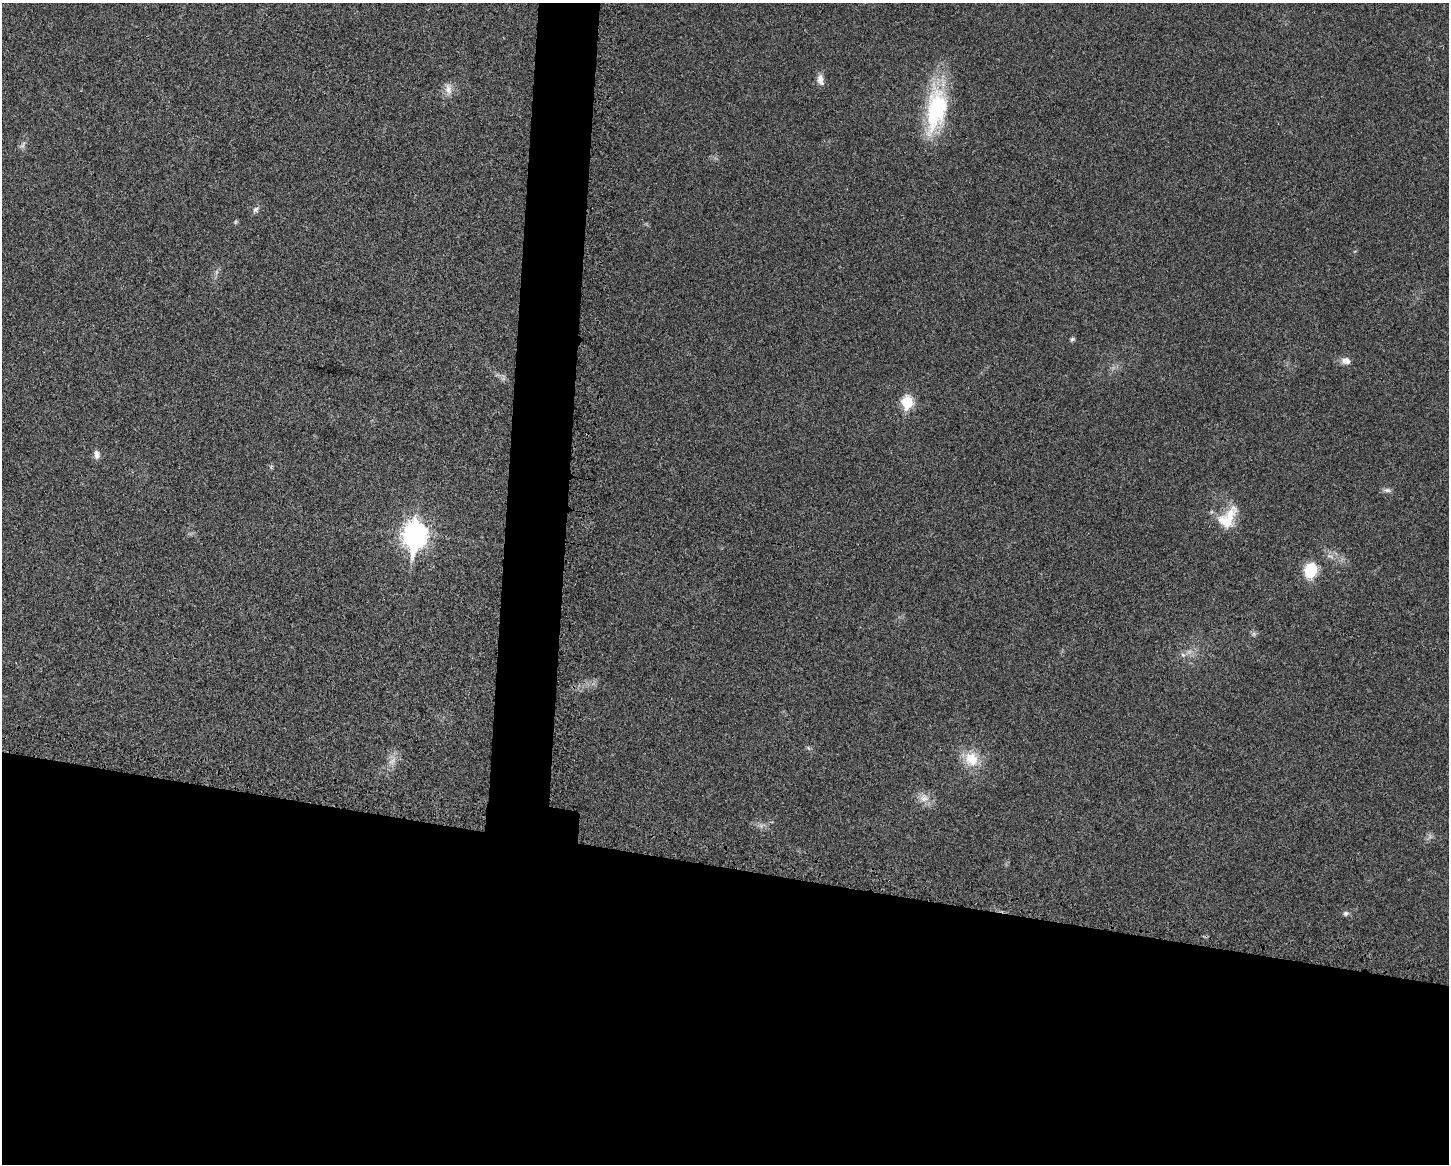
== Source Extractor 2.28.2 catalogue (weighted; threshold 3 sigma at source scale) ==
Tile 11 of 3 x 4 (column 2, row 4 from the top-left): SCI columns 1672-3118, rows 34-1195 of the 4705 x 4716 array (HDU 1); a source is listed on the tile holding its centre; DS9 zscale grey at full resolution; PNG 1451 x 1166 px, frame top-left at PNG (2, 3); no overlay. Shown black and unused: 29% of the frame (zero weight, under 3 of 4 exposures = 3% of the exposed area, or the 3 px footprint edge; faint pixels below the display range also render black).
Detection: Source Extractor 2.28.2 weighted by HDU 2 'WHT'; one run over the whole footprint, this tile lists its part. Background 0.0234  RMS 0.0057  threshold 0.0255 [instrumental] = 3 sigma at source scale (4.5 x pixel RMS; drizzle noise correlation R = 1.50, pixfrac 1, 0.05/0.05 arcsec/px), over >= 5 px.
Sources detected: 25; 1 too faint to see at this stretch — not listed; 1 inside a brighter listed object's ellipse — not listed separately; the other 23 listed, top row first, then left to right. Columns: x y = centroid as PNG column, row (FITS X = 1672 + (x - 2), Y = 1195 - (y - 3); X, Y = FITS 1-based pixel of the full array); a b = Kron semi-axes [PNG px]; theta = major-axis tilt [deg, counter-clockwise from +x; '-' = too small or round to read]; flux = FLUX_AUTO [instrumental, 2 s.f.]
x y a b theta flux
820 80 15 8 -79 3.8
448 89 16 8 -82 4.3
936 109 58 24 82 55
22 145 11 6 50 1.9
256 210 10 7 46 1.9
235 222 7 4 72 0.8
216 272 7 4 71 1.2
1072 339 7 5 44 1.1
1346 361 12 9 -8 3.7
907 402 7 6 - 44
97 454 10 7 -82 3.1
271 467 7 4 -72 0.82
1387 490 10 6 -14 1.8
1229 517 36 14 72 14
415 535 11 9 86 440
1311 570 14 11 72 23
1183 655 6 6 - 1.5
808 748 6 4 -70 0.84
971 759 19 17 -63 14
392 761 14 8 41 4.2
924 798 14 12 -11 5.6
761 826 7 6 - 1.8
1346 913 8 6 24 1.6